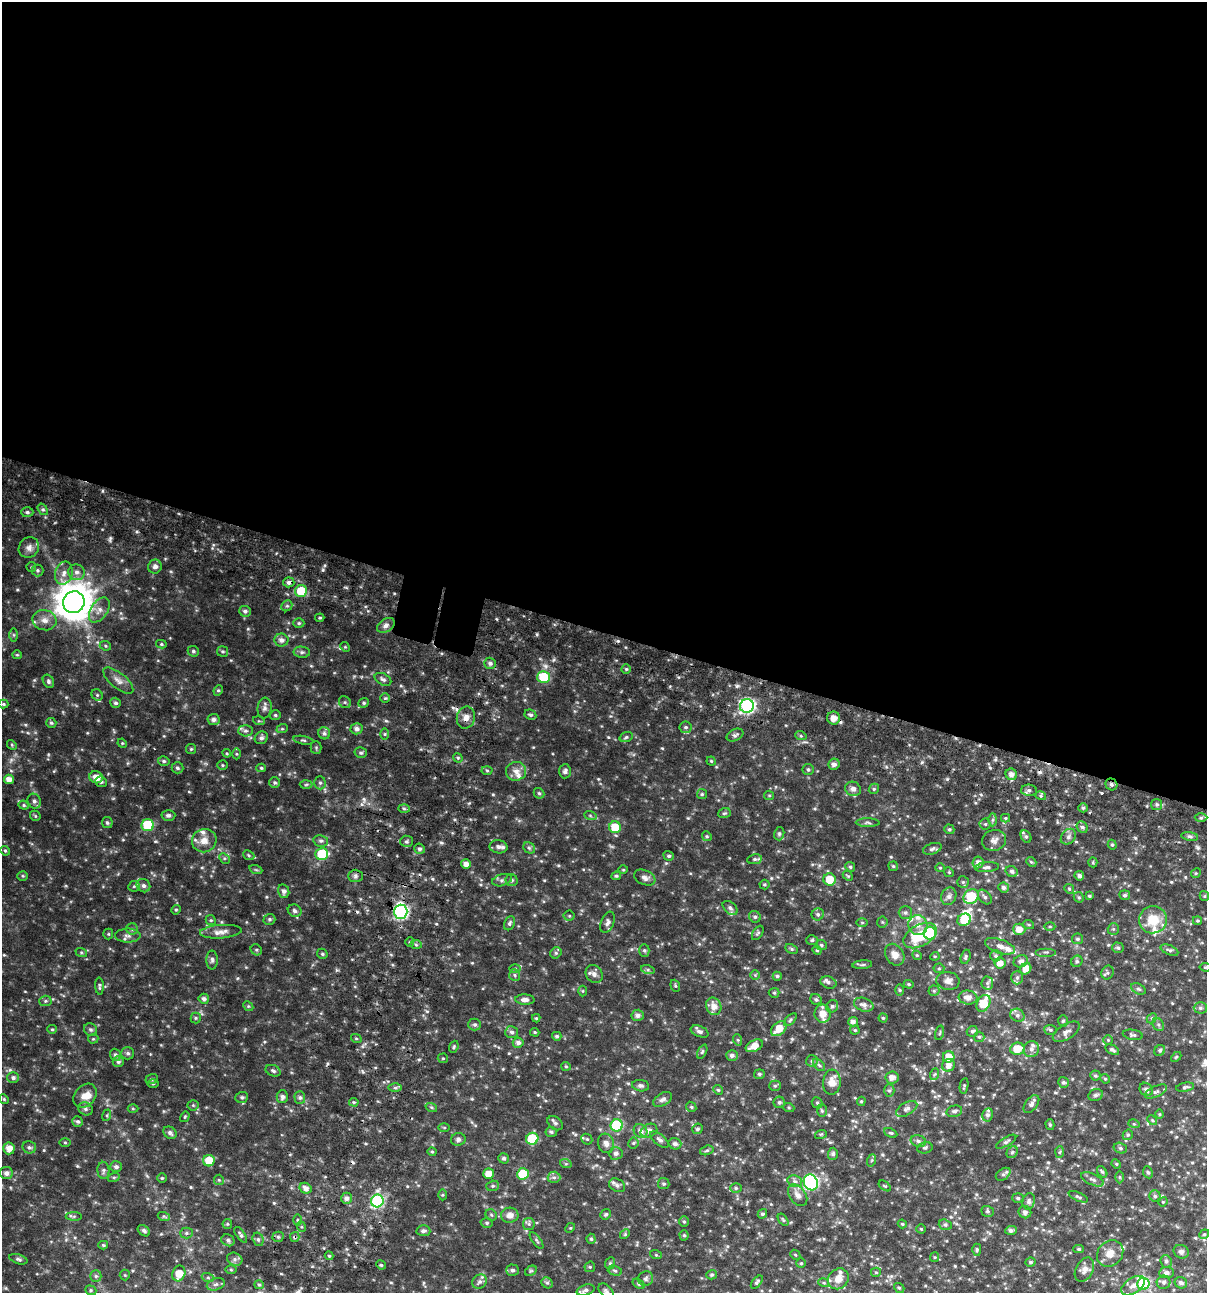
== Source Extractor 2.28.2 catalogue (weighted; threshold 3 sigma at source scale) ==
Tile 3 of 4 x 4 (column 3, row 1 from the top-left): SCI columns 2705-3909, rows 3950-5240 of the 5468 x 5307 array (HDU 1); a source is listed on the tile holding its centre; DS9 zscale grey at full resolution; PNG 1209 x 1295 px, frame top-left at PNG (2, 2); each listed source drawn as its Kron ellipse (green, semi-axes under 4 px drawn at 4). Shown black and unused: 49% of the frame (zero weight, under 3 of 6 exposures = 5% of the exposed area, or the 3 px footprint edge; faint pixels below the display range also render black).
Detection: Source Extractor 2.28.2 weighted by HDU 2 'WHT'; one run over the whole footprint, this tile lists its part. Background 0.0352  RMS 0.0044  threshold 0.0181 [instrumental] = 3 sigma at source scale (4.09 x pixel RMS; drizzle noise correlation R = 1.36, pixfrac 0.8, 0.0396/0.0396 arcsec/px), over >= 5 px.
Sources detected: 578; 1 too faint to see at this stretch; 1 inside a brighter object's white glare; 5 cosmic-ray / hot-pixel residue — neither listed nor drawn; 20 inside a brighter listed object's ellipse — not listed separately; of the other 551, all 500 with FLUX_AUTO >= 0.384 (the completeness limit of this list) listed and drawn (51 fainter detections not listed), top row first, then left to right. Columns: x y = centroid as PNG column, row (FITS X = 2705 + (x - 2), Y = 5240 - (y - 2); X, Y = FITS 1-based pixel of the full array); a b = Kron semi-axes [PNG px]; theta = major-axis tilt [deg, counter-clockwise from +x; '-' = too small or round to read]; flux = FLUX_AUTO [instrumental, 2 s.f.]
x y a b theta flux
43 509 6 4 -54 0.69
27 512 6 5 - 0.82
29 547 11 9 47 2.1
31 567 5 4 - 0.43
155 567 7 6 - 1.4
37 570 6 6 - 0.76
77 572 8 7 - 1.7
64 573 12 8 72 2.5
289 582 5 5 - 1.1
301 591 6 6 - 11
74 602 11 10 - 910
287 606 6 5 - 0.62
99 610 14 8 56 2.7
245 611 6 5 - 0.97
320 618 5 3 - 0.5
45 620 12 10 -13 3
299 623 5 5 - 0.67
386 625 9 6 33 1.5
14 635 7 4 -90 0.61
281 640 7 6 - 1.6
161 644 5 4 - 0.52
105 646 6 4 -23 0.54
345 647 5 4 - 0.43
193 651 6 5 - 0.78
223 651 5 5 - 0.6
302 652 8 5 -7 0.88
17 655 5 4 - 0.44
490 663 6 5 - 1.1
626 669 5 5 - 0.54
544 677 6 6 - 13
383 679 9 5 -28 1.2
118 680 18 7 -40 2.5
48 681 7 5 -60 0.85
218 690 5 4 - 0.53
97 695 6 5 - 0.68
385 698 5 4 - 0.52
345 702 6 5 - 0.7
115 703 5 5 - 0.84
364 703 5 4 - 0.6
3 704 5 4 - 0.53
747 706 7 7 - 77
265 708 10 7 83 1.3
275 715 5 4 - 0.6
530 715 6 5 - 0.92
466 718 11 9 76 2.8
834 718 6 6 - 2.8
213 719 6 5 - 1.4
259 721 6 3 -16 0.44
51 723 5 5 - 0.62
686 727 6 5 - 0.81
282 729 6 3 18 0.48
356 729 6 5 - 1.5
245 731 7 5 -1 0.94
324 733 6 5 - 0.88
385 734 5 4 - 0.48
735 735 9 5 26 0.99
801 736 6 3 -18 0.5
626 737 7 5 18 0.65
261 738 7 6 - 1.1
303 740 10 3 -10 0.61
122 743 5 4 - 0.39
12 745 5 4 - 0.44
316 748 6 5 - 0.54
191 749 5 5 - 0.53
227 753 4 4 - 0.39
361 753 6 5 - 0.73
236 754 5 3 - 0.4
458 758 5 4 - 0.52
164 761 6 4 -16 0.68
711 761 4 4 - 0.44
834 764 6 5 - 1.3
222 765 5 4 - 0.51
177 768 6 5 - 0.84
261 768 5 4 - 0.54
808 769 5 5 - 0.7
487 770 5 3 - 0.49
516 771 10 9 - 2.5
565 771 7 6 - 1.2
1011 774 6 5 - 2
96 777 7 6 - 3.5
9 779 5 4 - 2.7
101 782 6 5 - 0.78
275 783 5 5 - 0.77
320 783 6 5 - 0.79
1111 784 6 5 - 0.9
306 785 6 4 2 0.54
853 789 8 7 - 1.9
874 789 5 4 - 0.58
1029 790 8 5 -2 1
539 793 6 4 -42 0.59
702 794 5 5 - 0.6
769 795 5 4 - 0.43
1041 796 5 3 - 0.44
34 801 8 6 -63 1.2
1157 804 5 5 - 0.8
24 805 5 4 - 0.54
404 808 6 4 -2 0.65
1083 808 5 4 - 0.61
724 813 6 4 19 0.56
168 815 7 5 3 1
590 815 6 4 -20 0.54
35 816 6 4 -47 0.49
1005 818 4 4 - 0.44
1201 818 6 4 2 0.65
993 820 6 4 89 0.74
107 823 5 5 - 0.72
868 823 12 4 -1 0.86
985 824 5 5 - 0.65
148 825 6 6 - 20
615 827 6 6 - 8
1082 827 6 5 - 0.8
949 829 5 4 - 0.57
779 834 6 5 - 0.71
707 836 5 4 - 0.49
1190 836 8 4 -9 0.76
1026 837 7 5 -62 0.7
1068 837 9 6 47 1.3
994 840 12 10 12 2.1
204 841 12 11 - 3.5
321 841 7 5 -11 0.95
407 841 6 5 - 0.75
1112 845 5 4 - 0.52
499 847 9 6 -10 1.4
529 848 6 5 - 0.67
419 849 5 5 - 0.96
932 849 9 5 19 1
5 851 5 4 - 0.49
322 854 6 6 - 21
249 855 6 4 -23 0.52
669 856 5 4 - 0.64
224 858 6 4 -45 0.67
755 859 7 5 9 0.67
978 862 6 5 - 1.9
1031 862 5 4 - 0.49
1093 862 5 4 - 0.38
466 864 5 5 - 2
893 866 5 4 - 0.54
850 867 5 4 - 0.57
987 867 12 5 4 1.1
940 868 4 4 - 0.4
256 870 6 4 -19 0.53
623 870 5 3 - 0.4
1012 871 6 5 - 0.97
949 872 5 4 - 0.46
1196 873 5 4 - 0.43
23 876 5 4 - 0.51
355 876 7 6 - 1
616 876 5 4 - 0.58
848 876 6 4 -43 0.47
1079 876 5 4 - 1.1
645 877 11 7 -23 1.7
830 879 6 6 - 6.5
502 880 10 6 16 1.1
511 880 6 6 - 0.76
963 882 5 5 - 0.61
764 884 5 5 - 0.53
134 886 6 5 - 0.61
143 886 7 6 - 1.3
1004 887 5 5 - 1.1
1069 889 5 4 - 0.5
284 891 7 5 -76 1.3
1125 895 5 4 - 0.71
949 896 9 7 65 1.4
971 896 8 6 41 14
1089 896 4 3 - 0.39
1204 896 5 4 - 0.45
985 897 8 5 -49 0.95
1079 897 5 4 - 0.51
730 908 9 5 -41 1
176 910 5 4 - 0.47
295 911 7 6 - 1
401 912 7 6 - 70
905 913 6 6 - 0.89
818 914 6 6 - 0.87
569 916 5 5 - 0.53
755 917 6 5 - 0.77
269 919 6 5 - 0.7
211 920 5 4 - 0.51
964 920 7 6 - 9
1153 920 14 13 - 8.5
1198 921 4 4 - 0.5
608 922 11 6 68 1.4
862 922 6 4 -1 0.48
882 922 5 5 - 0.5
509 923 7 5 65 0.77
918 925 10 9 - 2.5
1029 925 5 3 - 0.4
1050 926 5 3 - 0.4
132 929 6 5 - 0.75
1019 929 6 5 - 3.1
1113 929 6 5 - 0.58
221 932 21 6 4 2.9
758 933 8 4 57 0.64
930 933 6 6 - 16
108 934 5 5 - 0.46
128 936 13 7 -1 1.7
920 936 18 10 28 15
1077 939 5 5 - 0.73
812 940 6 5 - 0.56
410 942 5 4 - 0.41
416 945 6 4 -2 0.64
821 945 5 5 - 0.65
1000 946 16 7 -19 2.1
1118 948 6 5 - 0.68
792 949 6 4 -27 0.61
256 950 6 5 - 0.56
644 950 6 5 - 0.68
817 950 5 4 - 0.46
1169 950 9 4 -22 0.82
81 952 6 4 -19 0.51
1046 952 10 2 0 0.47
556 953 6 5 - 0.72
322 954 5 5 - 0.62
895 955 11 9 -57 2.8
917 955 5 4 - 0.49
935 956 4 4 - 0.4
996 956 6 6 - 0.66
966 957 7 4 71 0.74
212 960 9 5 -89 1
1021 961 7 6 - 1.5
1077 961 6 5 - 0.71
1000 963 5 5 - 2.7
862 965 10 4 5 0.68
1205 967 6 4 -9 0.42
515 968 6 4 -1 0.58
939 968 5 5 - 0.51
1026 969 6 5 - 3.2
648 970 7 4 -18 0.67
1108 973 7 6 - 0.73
594 974 9 8 - 1.7
515 975 6 5 - 0.78
755 975 5 5 - 0.44
777 976 4 4 - 0.63
1017 978 7 6 - 0.93
948 981 11 9 -8 2.1
828 982 8 6 -21 0.8
987 983 6 6 - 0.88
909 984 5 4 - 0.47
99 986 8 4 -86 0.68
675 986 6 4 -69 0.48
1138 989 8 5 -26 0.74
900 990 5 3 - 0.41
583 991 5 3 - 0.39
934 991 5 5 - 0.54
774 993 5 5 - 0.47
968 997 9 7 -7 2.5
204 999 5 5 - 1.2
525 1000 9 5 -2 1.8
816 1000 6 5 - 0.72
45 1001 6 5 - 0.72
983 1003 9 6 60 11
864 1005 10 6 -20 1.7
248 1006 5 4 - 0.48
714 1006 9 7 -65 3.2
832 1006 6 5 - 0.79
1200 1008 6 5 - 0.86
823 1014 9 8 - 3.3
638 1015 6 5 - 1.4
1017 1015 7 6 - 1.2
196 1018 5 5 - 0.53
536 1018 4 4 - 0.45
883 1018 4 4 - 0.45
1152 1018 5 4 - 0.55
790 1020 8 4 46 0.64
1063 1021 5 5 - 0.59
853 1022 5 4 - 1.4
475 1024 6 6 - 0.8
1158 1024 7 5 -53 0.76
52 1029 5 4 - 0.49
779 1029 9 6 42 5.1
91 1030 7 6 - 0.8
855 1030 4 4 - 0.44
1050 1030 6 5 - 0.67
700 1031 9 5 -23 1.2
972 1031 6 5 - 0.75
512 1032 6 6 - 0.96
535 1032 5 4 - 0.41
1066 1032 15 7 32 1.8
940 1033 7 3 76 0.39
1133 1035 10 5 -9 0.82
557 1036 4 4 - 0.62
979 1037 5 5 - 0.69
356 1038 5 3 - 0.41
93 1039 5 5 - 0.45
738 1040 6 3 -71 0.4
1108 1040 4 4 - 0.42
518 1043 5 5 - 1.4
754 1046 9 5 26 3.7
454 1047 6 4 69 0.55
1017 1049 7 6 - 5.6
1031 1049 8 7 - 1.6
1112 1050 7 4 -29 0.94
1160 1050 6 5 - 0.71
702 1052 8 4 63 0.56
128 1053 6 6 - 0.88
115 1055 6 5 - 1.1
732 1055 6 5 - 1.2
949 1057 6 5 - 4.4
1176 1057 6 3 44 0.43
443 1058 5 5 - 0.43
812 1061 6 6 - 0.73
118 1062 5 5 - 0.92
819 1065 7 4 -45 0.79
949 1065 6 6 - 2.1
566 1066 5 4 - 0.41
273 1071 8 5 -23 0.9
759 1074 5 4 - 0.72
935 1074 6 4 69 0.49
1095 1076 5 5 - 0.66
892 1077 6 6 - 2.2
13 1078 6 5 - 1.1
152 1079 6 5 - 0.6
1105 1079 5 4 - 0.5
832 1082 12 9 85 3.8
1063 1082 6 5 - 0.7
153 1084 6 4 1 0.46
641 1086 8 5 -8 1.1
775 1086 5 5 - 0.55
964 1086 8 4 80 0.53
1185 1087 9 4 10 0.76
395 1088 6 4 0 0.76
1146 1089 7 6 - 1.2
718 1090 5 4 - 0.52
889 1091 6 5 - 0.67
1156 1092 12 5 26 1.1
1096 1095 7 5 20 0.94
85 1096 13 10 48 3.7
242 1097 6 5 - 0.72
282 1097 6 6 - 1.1
300 1098 6 5 - 0.9
4 1099 5 4 - 0.48
663 1099 10 6 28 1.4
861 1101 5 4 - 0.44
354 1102 5 4 - 0.47
779 1102 6 5 - 0.85
817 1103 6 5 - 0.56
1031 1104 10 6 53 1.2
193 1105 5 5 - 0.53
431 1107 6 3 -18 0.51
691 1107 5 4 - 0.52
789 1108 5 3 - 0.4
86 1109 7 6 - 1
133 1109 5 3 - 0.4
907 1109 12 6 30 1.4
822 1111 6 5 - 0.68
954 1111 8 5 13 1
1159 1114 4 4 - 0.4
107 1115 6 4 72 0.43
988 1115 6 5 - 1.1
185 1117 5 4 - 0.43
1152 1120 5 4 - 0.47
78 1122 5 5 - 0.79
555 1123 9 6 -37 0.92
1134 1124 5 3 - 0.39
617 1125 6 6 - 23
1050 1125 5 4 - 0.49
444 1128 6 4 -1 0.42
697 1129 5 5 - 0.79
640 1131 7 6 - 1.8
649 1131 8 6 25 1.7
551 1132 6 5 - 0.62
170 1133 7 5 -36 1.1
891 1133 7 4 -25 0.5
821 1134 6 3 17 0.39
1128 1135 5 5 - 0.55
458 1139 7 6 - 0.99
532 1139 6 6 - 14
587 1139 6 5 - 0.56
659 1140 11 5 -39 1.2
918 1141 8 6 -18 1.2
65 1142 5 3 - 0.39
1006 1142 11 4 30 0.89
606 1143 10 8 -73 1.8
633 1143 5 5 - 0.51
675 1144 6 5 - 1.2
29 1147 7 6 - 0.97
9 1148 6 5 - 3
925 1148 7 5 14 0.66
1120 1148 7 5 -16 0.73
707 1150 7 4 17 0.67
432 1152 4 4 - 0.43
1012 1152 6 5 - 0.7
1060 1152 6 4 87 0.44
616 1153 7 6 - 1.2
833 1154 6 5 - 0.86
504 1158 5 5 - 0.86
872 1160 6 4 71 0.54
209 1161 6 6 - 6.7
566 1164 6 4 -18 0.45
1116 1164 5 4 - 0.4
116 1167 6 5 - 1.1
103 1170 8 6 -87 1
1102 1172 6 4 -52 0.6
1148 1172 6 4 -64 0.54
6 1173 6 6 - 1.6
489 1174 5 5 - 3.6
523 1174 6 5 - 11
1003 1174 8 5 36 0.9
114 1177 6 4 18 0.47
554 1177 6 5 - 0.99
1120 1177 6 4 -89 0.5
162 1178 4 4 - 0.48
1092 1179 12 5 -24 1.4
219 1180 5 5 - 0.51
795 1181 7 5 -21 1.1
811 1182 8 7 - 62
664 1184 6 5 - 0.62
617 1185 8 6 -29 1.2
493 1186 6 5 - 0.64
885 1186 7 3 -35 0.42
306 1188 6 5 - 1.9
736 1188 6 5 - 0.65
443 1195 5 3 - 0.39
798 1195 12 8 -54 2.3
1155 1196 5 5 - 0.72
1078 1197 10 4 -24 0.67
346 1198 5 5 - 1.5
1018 1198 6 5 - 0.69
377 1201 6 6 - 48
1029 1201 8 6 76 1.1
1163 1202 5 4 - 0.4
988 1211 6 5 - 0.69
1025 1212 6 6 - 1
606 1214 5 5 - 0.65
762 1214 5 4 - 0.71
491 1215 6 5 - 0.58
510 1215 9 7 3 2.3
74 1216 8 4 -1 0.67
164 1217 6 4 -20 0.56
298 1220 5 3 - 0.48
783 1220 7 4 -54 0.54
684 1221 5 5 - 0.55
487 1223 6 4 -13 0.63
227 1224 5 4 - 0.48
529 1224 6 5 - 0.75
902 1224 5 4 - 0.5
945 1225 6 5 - 0.78
302 1227 5 3 - 0.43
570 1228 5 4 - 0.39
921 1229 4 4 - 0.44
1011 1230 6 4 4 1.1
144 1231 7 5 -40 0.91
423 1231 7 5 -2 1.2
186 1233 6 5 - 0.76
625 1234 5 4 - 0.47
1204 1234 5 4 - 0.49
241 1235 9 4 -55 0.84
684 1235 5 4 - 0.57
278 1237 5 5 - 0.63
295 1237 5 4 - 0.6
258 1239 7 5 -73 0.91
591 1239 5 4 - 0.59
228 1240 7 5 -31 1
537 1240 10 3 -55 0.66
103 1245 5 4 - 0.55
1079 1249 5 4 - 0.56
977 1250 6 4 89 0.5
1181 1252 8 6 -23 1.1
1110 1253 14 12 44 3.7
656 1255 6 4 -18 0.44
795 1255 5 4 - 0.43
329 1256 4 4 - 0.42
935 1257 5 4 - 0.39
18 1259 9 4 -18 0.88
235 1259 8 6 -21 1.1
1166 1261 6 5 - 0.85
1030 1262 5 4 - 0.61
610 1263 6 5 - 0.58
801 1263 5 5 - 0.5
381 1265 5 4 - 0.53
590 1267 5 5 - 0.5
231 1270 6 4 -1 0.46
513 1270 6 6 - 0.94
1084 1270 13 8 61 2
531 1271 6 4 29 0.49
615 1271 7 5 -17 0.69
876 1272 5 4 - 0.48
1167 1273 7 5 5 1.2
179 1274 8 6 70 4.9
125 1275 5 5 - 0.42
712 1275 5 4 - 0.57
96 1276 6 5 - 0.77
208 1278 6 4 -19 0.57
646 1279 8 7 - 1
838 1279 11 9 44 3.9
479 1282 7 6 - 1.2
757 1282 8 4 49 0.79
1164 1282 7 6 - 0.91
547 1283 6 5 - 0.67
824 1283 5 3 - 0.44
1181 1283 6 5 - 1.2
216 1284 9 6 18 1.1
639 1284 7 4 -32 0.55
1143 1284 6 6 - 28
259 1285 5 4 - 0.58
1133 1286 13 7 34 2.2
899 1288 5 4 - 0.55
91 1290 6 4 -21 0.56
585 1290 9 5 17 1.1
606 1291 9 5 -45 0.9
Overlapping masked pixels (flux is a lower limit): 6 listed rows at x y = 289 582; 466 718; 834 718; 1111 784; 401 912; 295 1237
Isophote crosses this tile's border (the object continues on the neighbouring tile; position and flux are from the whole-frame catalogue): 3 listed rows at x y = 1205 967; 1181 1283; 606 1291
Unlisted compact peaks at least as high as the median listed source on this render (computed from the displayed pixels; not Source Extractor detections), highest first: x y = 537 634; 737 686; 110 538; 947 779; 441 843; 323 569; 386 721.